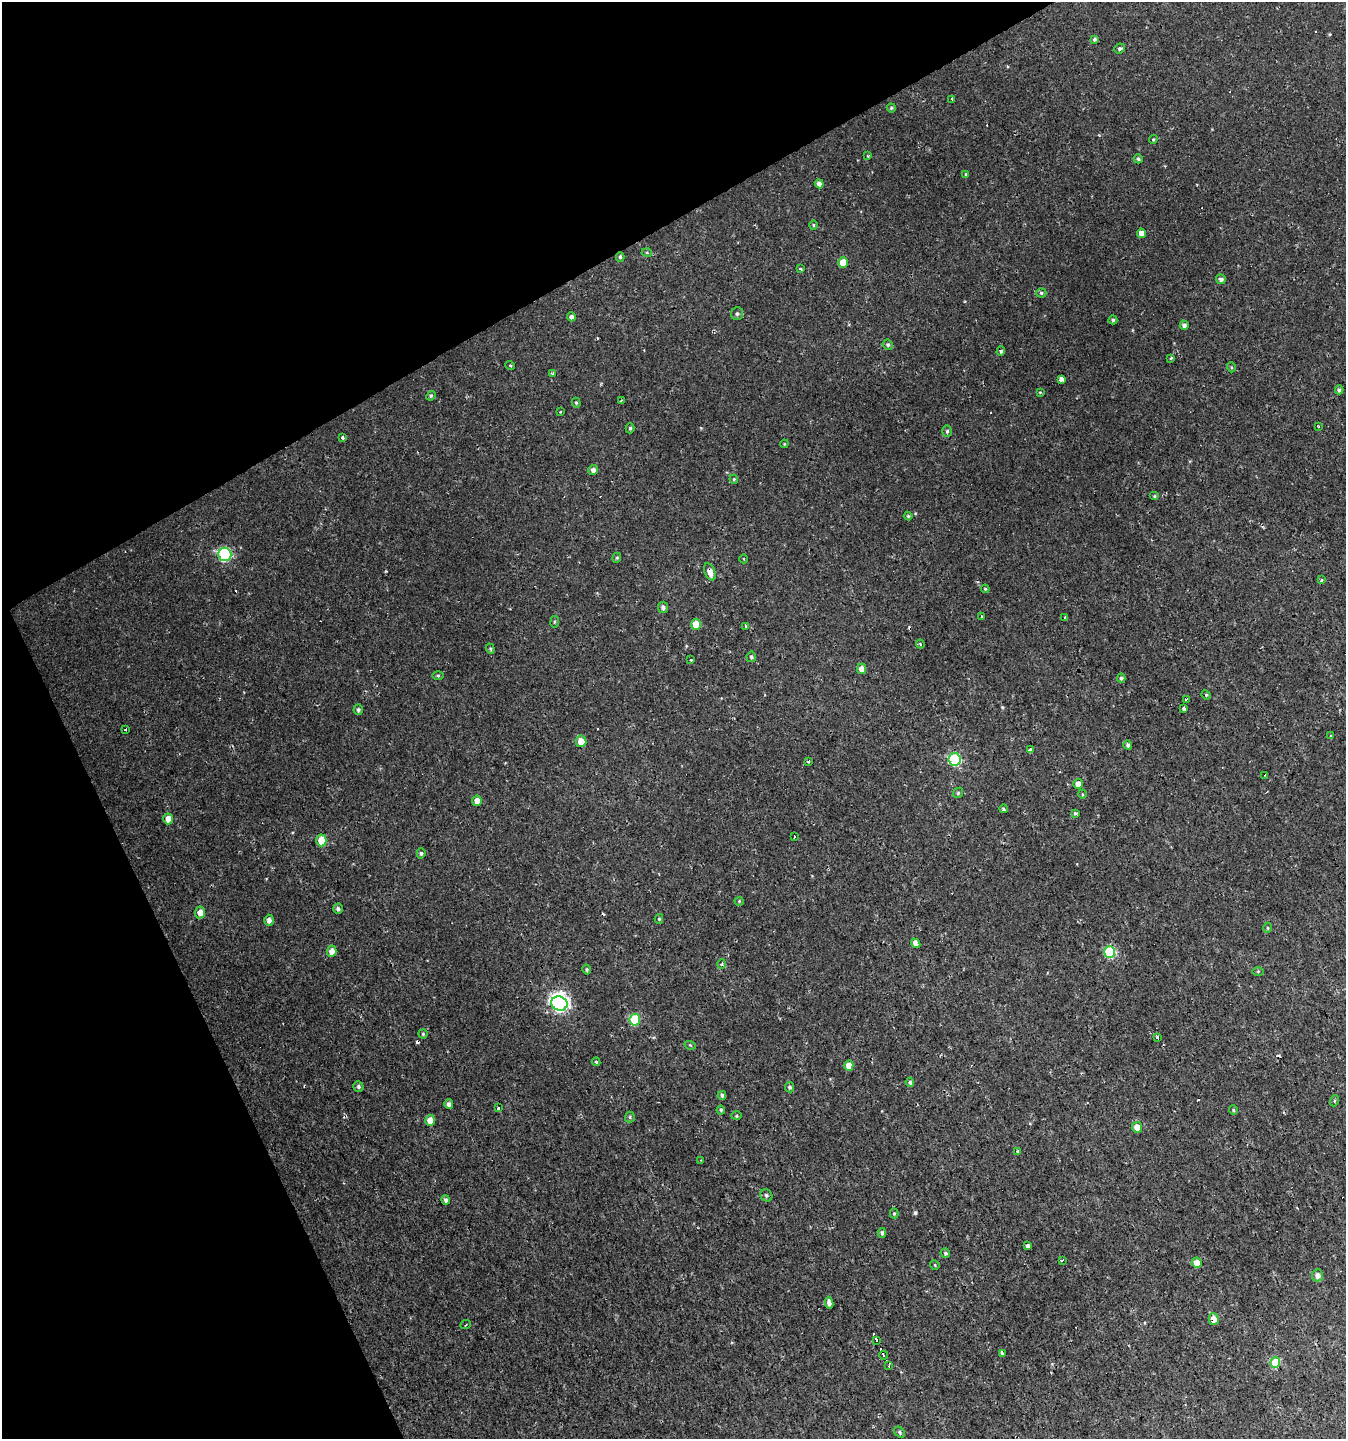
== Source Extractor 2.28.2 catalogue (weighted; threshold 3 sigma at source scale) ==
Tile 5 of 4 x 4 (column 1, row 2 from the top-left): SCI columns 156-1499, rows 2875-4311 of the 5629 x 5748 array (HDU 1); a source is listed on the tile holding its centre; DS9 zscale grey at full resolution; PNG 1348 x 1441 px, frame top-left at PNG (2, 2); each listed source drawn as its Kron ellipse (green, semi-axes under 4 px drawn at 4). Shown black and unused: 25% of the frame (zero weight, under 2 of 3 exposures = <1% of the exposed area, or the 3 px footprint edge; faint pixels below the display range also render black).
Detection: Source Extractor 2.28.2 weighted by HDU 2 'WHT'; one run over the whole footprint, this tile lists its part. Background 0.00239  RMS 0.0018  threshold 0.00792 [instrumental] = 3 sigma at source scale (4.5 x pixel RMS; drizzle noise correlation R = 1.50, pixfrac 1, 0.0396/0.0396 arcsec/px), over >= 5 px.
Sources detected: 155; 1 inside a brighter object's white glare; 17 cosmic-ray / hot-pixel residue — neither listed nor drawn; the other 137 listed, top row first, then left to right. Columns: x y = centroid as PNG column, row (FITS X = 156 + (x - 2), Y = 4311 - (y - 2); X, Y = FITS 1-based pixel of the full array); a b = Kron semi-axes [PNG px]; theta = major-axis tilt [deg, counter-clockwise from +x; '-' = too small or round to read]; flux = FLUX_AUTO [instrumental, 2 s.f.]
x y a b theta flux
1094 39 4 4 - 0.34
1119 48 5 4 - 0.4
952 99 3 3 - 2.9
891 108 4 4 - 0.26
1153 139 4 3 - 0.19
868 156 4 3 - 0.16
1138 159 4 4 - 0.32
966 174 3 3 - 0.21
819 184 4 4 - 0.82
813 225 5 3 - 0.19
1141 233 4 4 - 1.1
647 253 5 3 - 0.16
620 257 5 4 - 0.27
843 262 5 5 - 2.5
801 269 4 3 - 0.25
1221 279 5 5 - 0.58
1041 293 5 4 - 0.28
737 314 6 6 - 0.44
571 317 4 4 - 0.51
1113 320 4 4 - 0.26
1184 325 5 4 - 0.54
888 345 5 5 - 0.32
1001 351 5 4 - 0.34
1171 358 3 3 - 0.68
510 365 5 3 - 0.17
1231 367 5 3 - 0.18
553 374 3 3 - 0.39
1061 379 4 3 - 2
1339 390 4 4 - 0.36
1040 392 4 4 - 0.14
431 396 5 4 - 0.25
621 400 3 3 - 0.21
576 403 5 4 - 0.24
560 411 3 3 - 0.41
1318 427 4 2 - 0.17
630 428 5 4 - 0.3
947 431 6 5 - 0.34
343 438 3 3 - 0.42
784 444 4 3 - 0.14
593 470 5 4 - 0.68
734 479 4 4 - 0.2
1155 496 5 4 - 0.25
908 516 4 4 - 0.22
225 554 6 6 - 23
617 558 5 4 - 0.25
744 559 4 3 - 0.12
710 572 9 5 -68 1.4
1321 580 3 3 - 0.37
985 589 4 4 - 0.19
663 607 5 5 - 0.56
982 616 3 3 - 1.1
1065 617 4 3 - 0.15
555 622 6 3 82 0.2
696 624 5 5 - 3.8
745 626 3 2 - 0.17
920 644 4 3 - 0.19
490 649 5 4 - 0.22
751 657 5 5 - 0.32
690 660 3 3 - 0.36
862 669 5 4 - 1.4
438 675 5 4 - 0.22
1121 678 4 4 - 0.32
1206 695 5 4 - 0.22
1186 699 4 2 - 0.31
1184 709 4 4 - 0.93
358 710 5 4 - 0.38
125 729 3 2 - 0.26
1331 736 3 3 - 0.23
581 741 6 5 - 1.9
1128 745 5 3 - 0.41
1030 749 3 3 - 1.1
955 759 6 6 - 17
808 761 3 3 - 1.1
1265 775 3 3 - 0.42
1078 784 5 5 - 1.2
958 793 5 4 - 0.24
1082 794 4 3 - 0.16
477 801 5 4 - 1.1
1003 809 4 3 - 0.4
1075 813 3 3 - 0.38
168 819 5 5 - 1.4
794 837 3 2 - 0.16
321 840 6 5 - 3.8
421 853 5 4 - 0.32
739 901 4 4 - 0.18
338 909 5 4 - 0.42
200 912 6 5 - 1.4
659 919 5 4 - 0.21
269 920 5 5 - 0.91
1267 928 5 3 - 0.18
916 943 5 4 - 1.1
332 951 6 5 - 1.4
1109 952 6 5 - 12
722 964 5 3 - 0.19
587 969 5 4 - 0.26
1258 971 5 3 - 0.17
559 1003 8 7 - 39
635 1020 6 5 - 9.1
423 1034 4 4 - 0.23
1157 1037 3 3 - 0.73
690 1045 6 3 -18 0.16
596 1062 4 3 - 0.26
849 1066 5 4 - 1.9
910 1082 5 4 - 0.34
358 1087 5 5 - 0.37
790 1087 5 4 - 0.39
722 1095 4 4 - 0.45
1334 1101 5 3 - 0.18
449 1104 5 4 - 0.67
498 1108 3 3 - 3.9
721 1110 4 4 - 0.28
1233 1110 5 4 - 0.22
736 1116 5 3 - 0.22
630 1117 5 5 - 0.25
430 1120 5 5 - 1.5
1137 1127 5 5 - 1.6
1017 1151 4 3 - 0.17
701 1160 2 2 - 0.15
766 1195 6 5 - 0.35
446 1200 5 4 - 0.47
894 1213 5 4 - 0.23
882 1233 5 4 - 0.39
1028 1246 4 4 - 0.51
945 1253 5 4 - 0.34
1062 1260 3 2 - 0.37
1197 1263 5 5 - 1.9
935 1265 5 4 - 0.18
1317 1275 6 5 - 0.79
829 1303 6 4 -83 0.71
1214 1319 6 5 - 1.6
465 1324 5 2 - 0.18
876 1340 3 3 - 64
1002 1353 3 3 - 0.77
884 1355 4 3 - 210
1275 1363 5 5 - 8.4
889 1366 3 3 - 19
900 1432 6 4 -45 0.32
Overlapping masked pixels (flux is a lower limit): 2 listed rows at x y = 710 572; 1214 1319